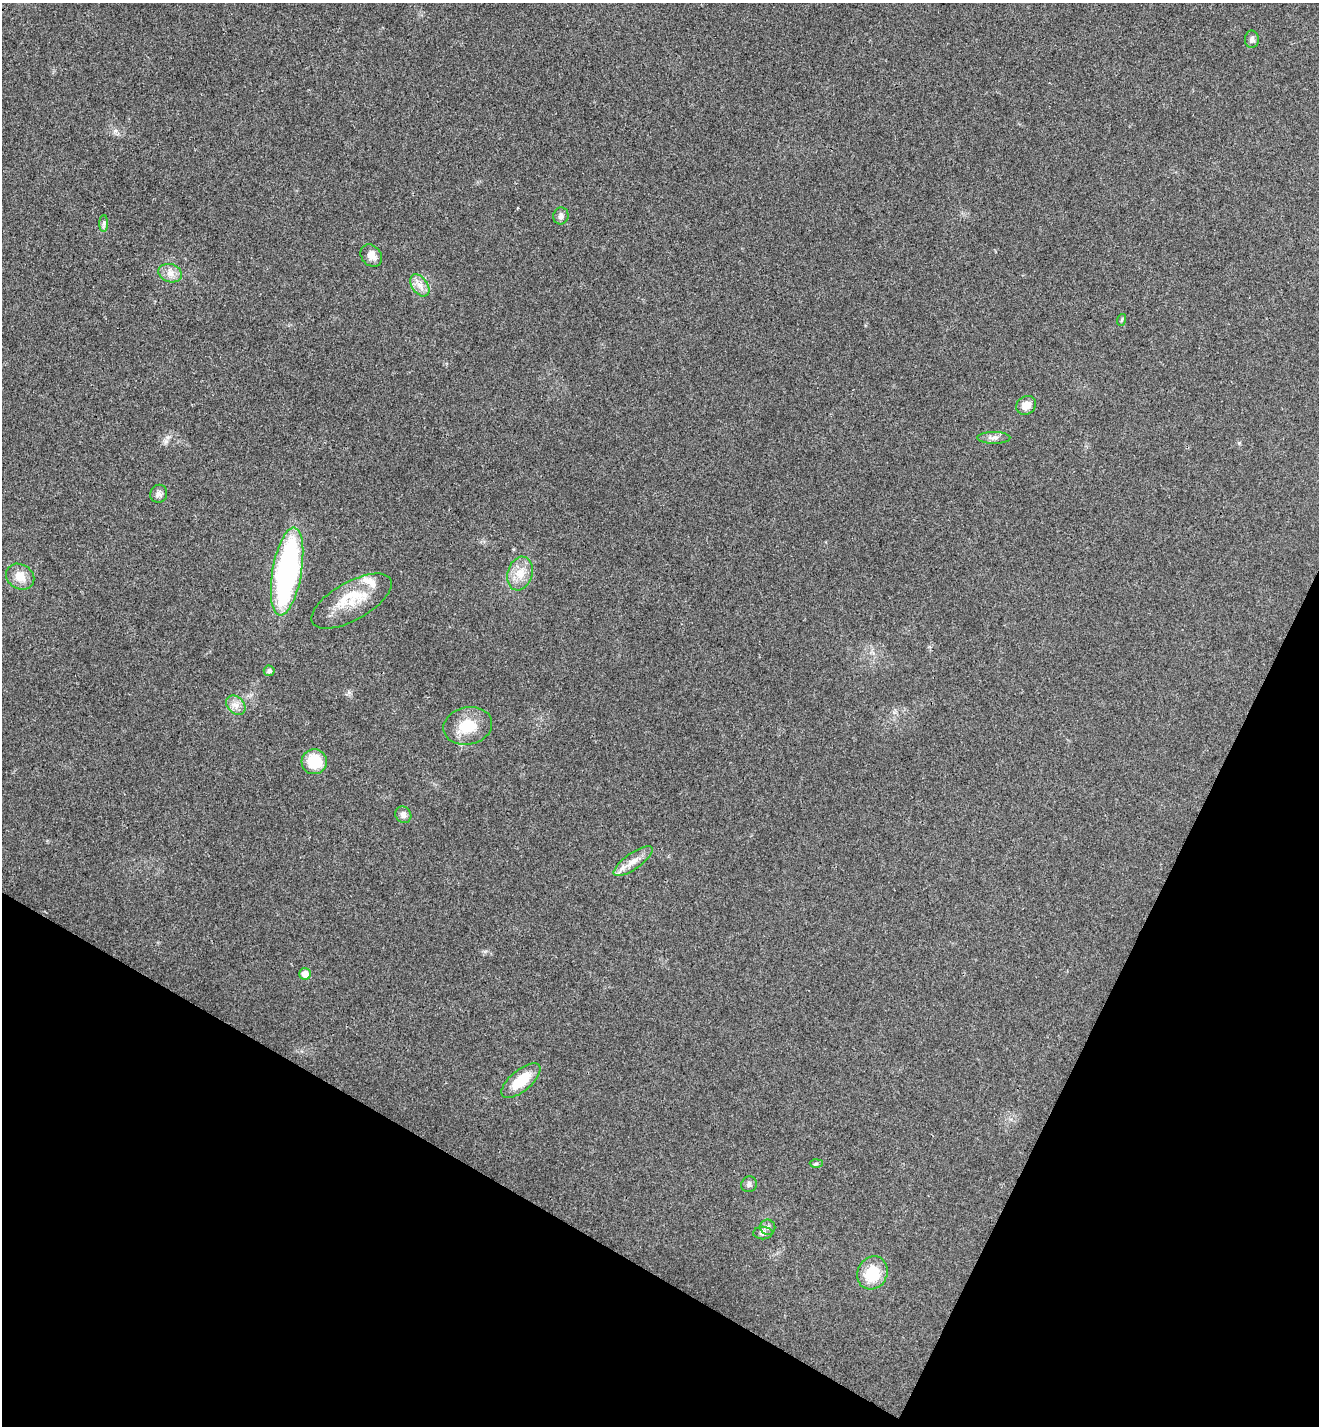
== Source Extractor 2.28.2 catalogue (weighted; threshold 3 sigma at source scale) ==
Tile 15 of 4 x 4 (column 3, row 4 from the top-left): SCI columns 2830-4146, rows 35-1458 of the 5795 x 5765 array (HDU 1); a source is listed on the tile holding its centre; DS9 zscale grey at full resolution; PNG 1321 x 1428 px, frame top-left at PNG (2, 3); each listed source drawn as its Kron ellipse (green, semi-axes under 4 px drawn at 4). Shown black and unused: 23% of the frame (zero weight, under 3 of 4 exposures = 6% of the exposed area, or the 3 px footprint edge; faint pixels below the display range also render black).
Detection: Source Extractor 2.28.2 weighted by HDU 2 'WHT'; one run over the whole footprint, this tile lists its part. Background 0.0216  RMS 0.0064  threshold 0.0287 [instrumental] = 3 sigma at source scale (4.5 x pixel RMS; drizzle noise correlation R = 1.50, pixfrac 1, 0.05/0.05 arcsec/px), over >= 5 px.
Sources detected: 31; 4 inside a brighter listed object's ellipse — not listed separately; the other 27 listed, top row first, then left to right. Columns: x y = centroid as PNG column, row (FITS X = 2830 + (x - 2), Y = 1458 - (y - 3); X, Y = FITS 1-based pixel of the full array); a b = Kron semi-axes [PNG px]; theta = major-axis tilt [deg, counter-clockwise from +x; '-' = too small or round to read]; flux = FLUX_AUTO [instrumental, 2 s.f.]
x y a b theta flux
1252 39 9 7 90 2.1
561 216 8 7 - 2.5
104 223 8 4 89 1.5
371 256 12 9 -50 4.6
170 273 12 9 -19 4.8
420 285 12 7 -55 4.6
1121 320 6 3 70 0.73
1026 405 10 9 - 6.1
994 438 16 6 0 2.9
159 494 9 8 - 2.5
287 571 44 14 80 150
520 574 17 12 74 9.1
20 577 15 12 -31 8.1
351 601 45 19 29 23
269 671 5 5 - 2
236 705 11 8 -45 4
468 726 24 18 12 18
314 762 13 12 - 19
403 815 9 7 -54 3
633 861 23 8 35 6.7
305 974 6 5 - 6.4
521 1081 24 10 40 18
816 1163 6 4 2 0.99
749 1184 8 7 - 2
768 1227 7 7 - 2.3
763 1233 9 6 1 2.1
872 1273 17 14 62 21
Unlisted compact peaks at least as high as the median listed source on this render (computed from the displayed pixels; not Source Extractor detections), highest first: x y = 1239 443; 166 441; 349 692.